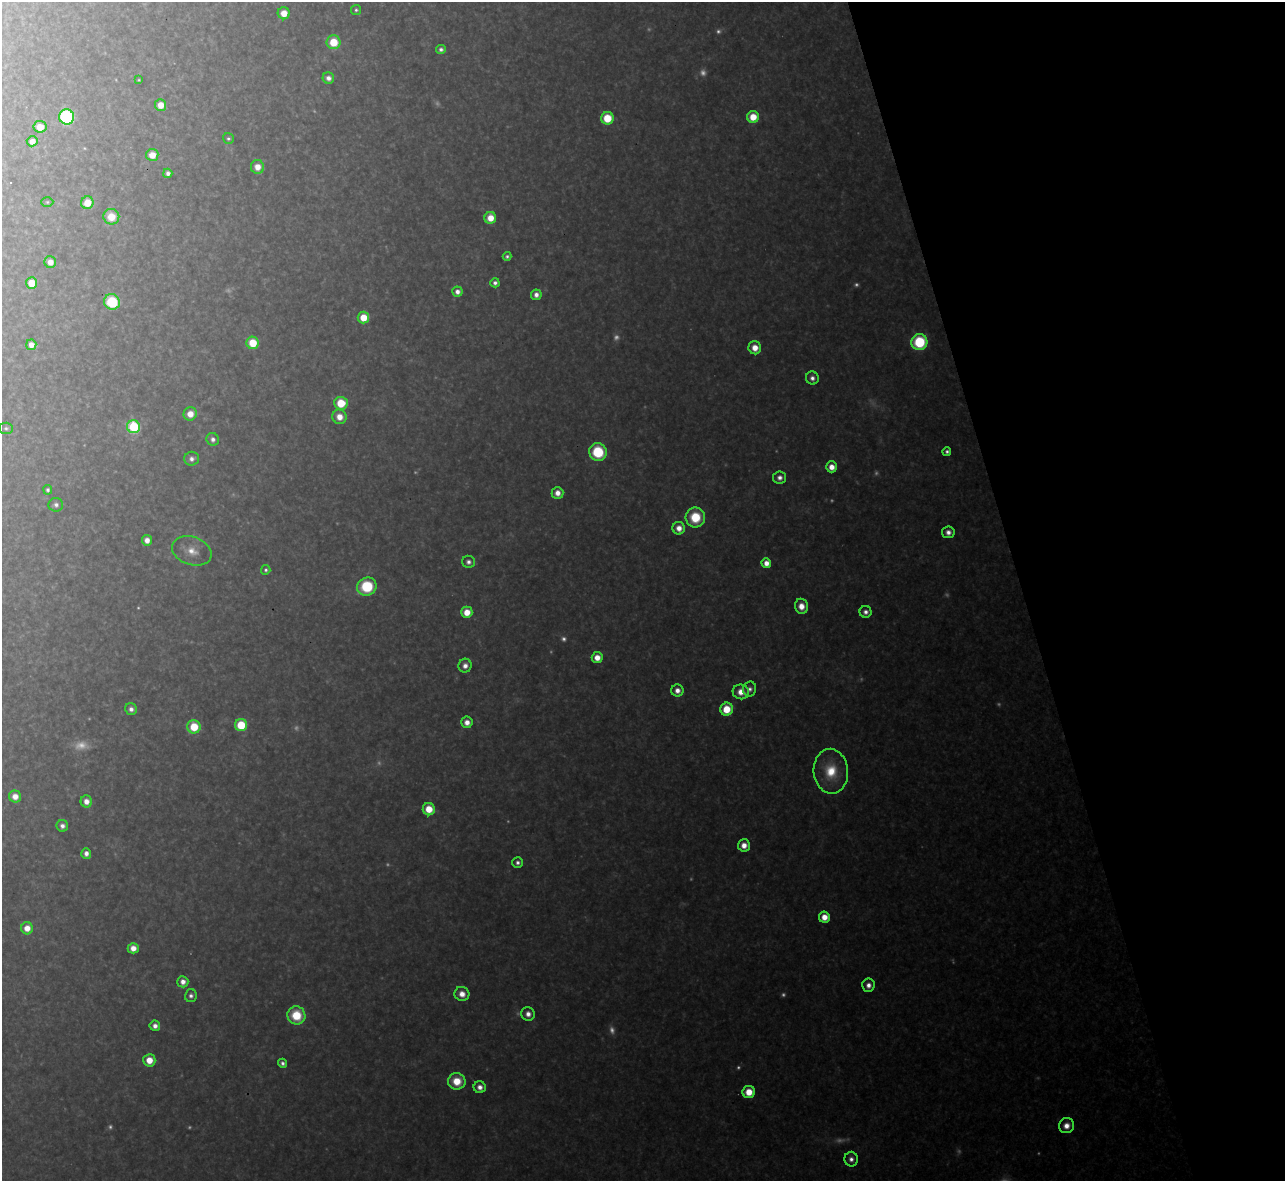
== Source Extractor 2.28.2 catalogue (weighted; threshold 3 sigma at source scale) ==
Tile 12 of 4 x 4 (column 4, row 3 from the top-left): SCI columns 3851-5133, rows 1320-2498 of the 5133 x 5115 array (HDU 1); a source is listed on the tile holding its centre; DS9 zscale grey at full resolution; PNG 1287 x 1183 px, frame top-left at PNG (2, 2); each listed source drawn as its Kron ellipse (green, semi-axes under 4 px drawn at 4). Shown black and unused: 21% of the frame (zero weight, under 3 of 4 exposures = <1% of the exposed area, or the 3 px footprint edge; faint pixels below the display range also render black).
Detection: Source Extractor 2.28.2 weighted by HDU 2 'WHT'; one run over the whole footprint, this tile lists its part. Background 0.327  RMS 0.02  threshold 0.0884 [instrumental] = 3 sigma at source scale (4.5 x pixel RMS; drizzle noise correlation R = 1.50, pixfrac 1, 0.05/0.05 arcsec/px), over >= 5 px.
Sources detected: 130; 36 too faint to see at this stretch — neither listed nor drawn; the other 94 listed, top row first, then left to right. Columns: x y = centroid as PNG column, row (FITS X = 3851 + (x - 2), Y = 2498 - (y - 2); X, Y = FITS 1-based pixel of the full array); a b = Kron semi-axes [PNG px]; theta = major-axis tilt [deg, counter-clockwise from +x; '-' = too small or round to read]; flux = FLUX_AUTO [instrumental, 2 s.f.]
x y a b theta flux
356 10 5 5 - 4.8
284 13 6 6 - 33
333 42 7 7 - 70
441 49 5 4 - 8.5
328 78 6 5 - 13
139 80 3 2 - 2.3
161 105 6 5 - 28
67 117 7 7 - 330
753 117 6 6 - 49
607 118 6 6 - 72
40 127 6 6 - 35
228 139 6 5 - 5
32 141 5 5 - 21
152 155 6 6 - 36
257 167 7 6 - 28
168 173 4 4 - 10
47 202 6 5 - 3.3
87 203 6 6 - 40
111 217 8 7 - 46
490 218 6 6 - 37
507 256 4 4 - 5.2
50 262 6 6 - 19
31 283 6 5 - 41
495 283 4 4 - 8.4
457 292 5 5 - 15
536 295 5 5 - 15
112 302 8 7 - 130
363 318 6 6 - 52
919 342 8 8 - 160
253 343 6 6 - 64
31 345 5 5 - 19
755 348 6 6 - 32
812 378 6 6 - 11
341 403 6 6 - 71
190 414 7 6 - 31
339 417 7 7 - 27
134 427 6 6 - 250
6 428 7 6 - 5.3
213 439 6 6 - 11
947 451 4 4 - 6.7
598 452 9 8 - 120
192 459 7 7 - 12
831 467 5 5 - 26
780 478 6 6 - 13
48 490 5 4 - 5.5
557 493 6 6 - 20
56 505 7 7 - 9.1
695 517 10 10 - 88
679 528 6 6 - 23
948 532 6 6 - 14
147 540 5 5 - 18
192 551 20 14 -19 40
468 562 6 6 - 9.7
766 563 5 5 - 26
266 570 5 4 - 5.3
367 587 10 9 - 120
801 606 7 6 - 27
467 612 5 5 - 36
866 612 6 6 - 11
597 658 5 5 - 29
465 666 7 6 - 15
750 689 7 6 - 9.4
677 690 6 6 - 17
741 692 8 7 - 28
131 709 6 5 - 12
727 709 6 6 - 63
467 722 6 5 - 20
241 725 6 6 - 93
194 727 7 6 - 74
831 771 22 17 -85 82
15 796 6 6 - 26
86 801 6 5 - 20
429 809 6 6 - 49
62 826 6 6 - 11
744 845 6 6 - 23
86 854 5 5 - 13
518 862 5 5 - 7.7
824 917 5 5 - 32
27 928 6 6 - 29
133 948 5 5 - 23
183 982 6 5 - 17
868 985 7 6 - 15
462 994 7 7 - 25
191 996 6 6 - 8.3
528 1014 7 6 - 15
296 1015 9 9 - 89
155 1026 5 5 - 14
149 1060 6 6 - 37
282 1063 4 4 - 7.8
457 1081 9 8 - 57
480 1087 6 6 - 16
749 1092 6 6 - 45
1066 1126 8 7 - 22
851 1159 7 6 - 12